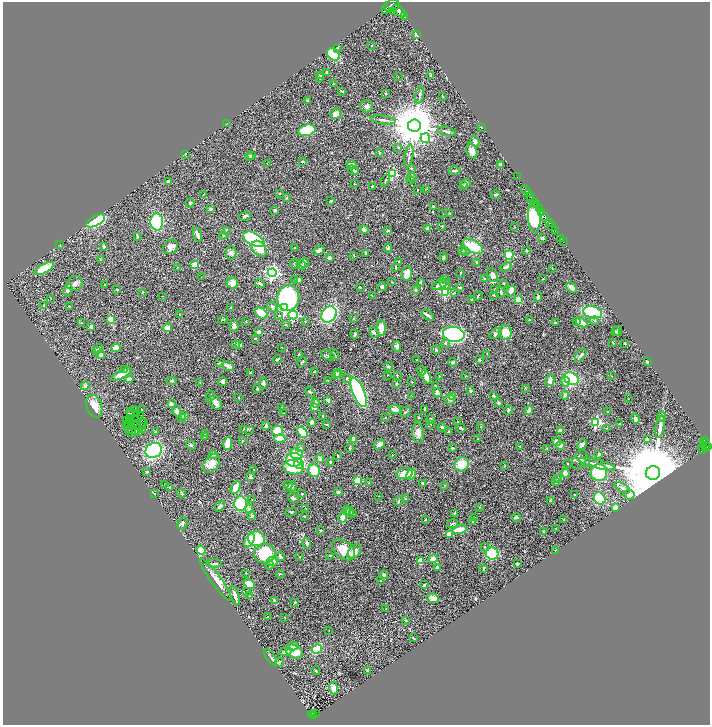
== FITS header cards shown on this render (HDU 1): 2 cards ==
NAXIS1  =                 1415
NAXIS2  =                 1445

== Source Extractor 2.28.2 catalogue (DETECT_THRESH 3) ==
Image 1415 x 1445 px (HDU 1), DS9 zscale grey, zoomed out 1/2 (1 PNG px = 2 x 2 image px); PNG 712 x 727 px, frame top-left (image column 2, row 1445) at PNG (3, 2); each listed source drawn as its Kron ellipse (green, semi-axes under 4 px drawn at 4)
Background 0.656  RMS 0.026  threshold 0.0792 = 3 sigma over >= 5 px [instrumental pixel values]
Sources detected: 525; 36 cannot appear on this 1/2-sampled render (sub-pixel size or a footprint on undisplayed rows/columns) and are neither listed nor drawn; the other 489 listed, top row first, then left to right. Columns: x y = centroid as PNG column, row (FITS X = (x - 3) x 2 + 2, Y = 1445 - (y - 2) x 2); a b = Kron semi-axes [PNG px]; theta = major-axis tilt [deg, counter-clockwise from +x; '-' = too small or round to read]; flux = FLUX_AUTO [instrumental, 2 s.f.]
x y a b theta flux
392 6 8 6 21 4000
385 10 4 3 - 210
399 11 8 4 -39 2300
393 12 2 1 - 200
404 17 2 1 - 24
416 34 4 2 - 9.2
372 46 2 2 - 3.7
337 48 4 3 - 5.3
333 54 7 5 -46 190
327 72 2 2 - 3.6
321 75 4 3 - 7.7
431 75 3 3 - 7
398 77 2 2 - 1.6
320 78 4 3 - 4.6
333 84 2 2 - 4.2
342 91 4 1 - 3.1
386 93 3 2 - 4.6
420 95 9 3 78 9.4
443 96 3 2 - 4.1
308 100 4 2 - 3
367 106 6 6 - 15
336 114 6 5 - 32
383 120 12 3 -9 14
227 123 3 1 - 1.7
414 126 6 6 - 27000
482 128 2 1 - 1.4
307 130 9 5 14 300
447 131 9 3 -15 10
425 138 5 4 - 290
475 141 5 4 - 18
398 147 3 3 - 4.4
472 151 8 5 -72 34
379 153 3 3 - 4.8
185 154 3 1 - 1.8
250 156 3 3 - 15
252 156 3 3 - 16
409 156 11 3 82 12
302 161 3 2 - 3.3
267 163 2 2 - 1.9
500 164 3 3 - 9.7
352 165 5 4 - 31
411 168 2 2 - 5.5
353 170 6 4 -31 11
356 171 4 3 - 4.2
454 171 6 2 1 9.4
393 174 3 3 - 340
412 177 5 3 - 5
517 177 2 1 - 26
385 180 6 2 67 5.9
168 181 4 3 - 9.4
410 181 3 3 - 3
354 184 3 2 - 1.8
466 184 5 3 - 14
372 186 3 2 - 4.7
464 186 4 3 - 4.8
427 189 4 2 - 3.8
525 189 4 2 - 600
418 190 2 2 - 1.8
280 193 3 2 - 3.7
203 194 2 1 - 1.6
529 194 3 2 - 360
496 195 5 3 - 6.4
530 196 2 2 - 190
287 198 3 2 - 3
531 199 2 1 - 43
331 201 3 2 - 4.7
534 202 2 1 - 93
190 203 4 3 - 9
536 205 3 2 - 400
433 206 2 2 - 5.1
211 209 2 2 - 34
539 209 3 2 - 170
275 210 3 3 - 8.2
541 212 4 3 - 390
443 214 2 1 - 1.3
449 214 3 3 - 5.8
245 216 6 3 19 7.8
545 217 4 2 - 130
534 218 15 6 -87 1000
96 221 10 5 28 610
157 222 8 6 -88 390
549 222 2 2 - 210
442 226 3 3 - 4.4
552 226 5 2 - 570
515 227 2 2 - 2
427 228 2 2 - 20
226 230 3 2 - 2.7
364 230 4 3 - 21
388 230 4 2 - 3.5
555 231 3 1 - 130
197 235 7 2 -72 15
223 235 4 4 - 6.2
137 236 3 2 - 6.9
542 238 3 3 - 9.9
560 238 3 1 - 36
254 239 11 6 -29 670
563 242 2 1 - 17
60 244 2 1 - 1.7
104 246 3 2 - 14
473 246 11 6 -29 140
170 247 8 6 42 33
294 248 3 2 - 2.9
388 248 4 4 - 9.5
259 249 9 6 -48 55
319 250 6 4 33 19
462 250 4 3 - 5.2
526 251 2 2 - 4.3
465 252 4 3 - 5.3
231 253 7 5 90 16
365 253 3 2 - 5.9
509 255 5 4 - 210
354 256 3 2 - 2.5
443 257 4 3 - 7.4
329 258 4 3 - 18
100 259 3 2 - 3.1
399 261 2 1 - 2.2
476 262 3 2 - 4.1
304 263 5 3 - 8.8
295 264 5 3 - 6.4
195 265 3 3 - 120
301 265 5 2 - 4.3
177 267 3 2 - 1.8
396 267 4 2 - 4.3
506 267 5 3 - 11
552 268 3 1 - 2
44 269 11 4 29 150
272 273 4 4 - 1300
460 273 3 1 - 3.7
407 274 7 5 80 53
493 275 7 5 -66 26
201 277 2 1 - 1.3
485 279 3 2 - 3
543 279 2 2 - 3.2
295 280 3 2 - 3.3
299 280 4 3 - 6.5
445 280 3 2 - 3.7
392 282 3 2 - 2.3
420 282 3 2 - 4.4
232 283 6 5 - 32
504 283 3 2 - 4.7
75 284 8 7 - 19
260 284 5 3 - 12
439 284 8 3 25 41
445 284 7 3 -39 10
105 285 3 2 - 2.6
360 287 2 2 - 3.9
382 287 4 4 - 11
460 287 3 2 - 5.9
571 288 6 4 -43 22
68 290 6 4 66 19
117 290 3 3 - 4.1
415 290 4 3 - 5.3
495 290 3 3 - 6.2
511 291 5 4 - 32
142 292 4 3 - 4
445 292 3 3 - 400
501 292 6 3 -79 6.9
454 293 3 2 - 2.7
493 295 3 2 - 2.7
163 296 2 2 - 1.7
372 296 3 2 - 1.8
478 296 5 2 - 3.8
538 297 5 3 - 9.1
51 298 2 1 - 1.8
288 298 13 11 83 660
472 299 3 2 - 3.4
518 300 4 3 - 45
44 305 3 3 - 5.4
69 306 3 2 - 3.2
272 307 6 4 -42 8.5
231 308 3 2 - 4.1
285 308 3 3 - 590
592 312 9 6 -15 280
261 313 7 4 -39 110
179 314 3 2 - 3.7
329 314 8 7 - 570
279 315 2 2 - 3.7
293 315 4 4 - 450
427 315 7 2 -35 12
354 318 3 2 - 3.3
110 319 3 3 - 54
223 320 5 2 - 3.6
530 320 3 3 - 3.6
595 320 4 3 - 6.5
246 321 2 2 - 2.8
305 321 2 2 - 2.5
577 321 2 2 - 19
555 322 4 3 - 4.9
581 322 6 3 -30 58
82 323 4 2 - 3.2
285 325 3 2 - 3.1
234 326 6 4 -85 14
91 327 4 3 - 7.6
167 328 4 3 - 50
381 328 7 4 -83 51
618 331 5 3 - 9.2
259 332 3 3 - 23
374 332 6 3 -56 9.9
615 332 3 3 - 3.1
505 333 7 6 - 73
355 334 4 3 - 6.5
454 334 11 7 -7 900
495 334 6 4 39 11
255 338 4 2 - 4.9
613 342 4 2 - 3.7
445 343 5 4 - 8.7
625 343 2 2 - 5.5
236 344 4 3 - 7
240 345 4 3 - 9.9
397 346 5 3 - 18
282 347 2 1 - 1.7
99 348 4 3 - 8
116 348 4 3 - 24
436 350 4 3 - 6.1
97 351 4 3 - 5.2
298 354 3 2 - 2.1
334 354 6 2 -62 3.4
487 354 3 2 - 1.9
101 355 4 4 - 15
328 355 8 3 -24 7.2
581 355 7 4 52 10
277 359 4 2 - 6.3
417 360 2 2 - 3
480 360 3 2 - 6.8
220 362 3 2 - 3.5
302 362 5 3 - 6.2
453 362 4 3 - 9.9
648 362 3 3 - 5.7
228 366 6 3 -29 25
388 366 4 3 - 6.6
125 369 3 2 - 3.9
422 371 5 3 - 19
250 372 3 2 - 3.1
315 372 2 2 - 7.5
339 373 4 3 - 9.2
122 374 11 3 27 47
336 374 5 3 - 9.8
388 375 2 2 - 2
397 375 3 2 - 2.6
439 376 3 2 - 2.7
465 376 3 2 - 2.9
611 376 2 2 - 1.5
426 377 7 3 -68 55
347 378 4 3 - 6.7
129 379 4 3 - 22
571 379 8 6 -28 430
550 380 6 3 79 34
172 381 5 3 - 6.1
223 381 4 4 - 12
328 381 3 2 - 2.3
412 382 2 2 - 3.8
565 382 5 3 - 17
200 383 2 1 - 1.4
263 383 6 4 84 14
397 383 4 3 - 4.9
435 385 3 2 - 2.7
85 386 4 3 - 13
525 388 3 3 - 3.1
257 389 4 2 - 4.8
470 391 4 3 - 8.3
310 392 6 2 -60 3.9
359 392 16 6 -67 890
437 393 4 3 - 21
411 395 2 2 - 1.5
565 395 4 3 - 7.1
210 396 6 3 65 8.3
453 396 3 3 - 44
494 396 4 3 - 5.2
239 398 2 2 - 3.8
449 399 5 5 - 10
628 399 2 1 - 1.5
328 400 2 2 - 52
216 403 8 5 -58 24
315 403 4 4 - 14
498 403 3 3 - 11
171 404 2 2 - 47
94 406 12 7 -70 77
282 408 3 2 - 2.8
314 408 3 3 - 29
395 409 6 4 -8 22
425 409 3 2 - 4.4
135 410 2 1 - 2
141 410 3 2 - 2.7
508 410 5 3 - 9.4
529 410 5 3 - 19
177 411 5 4 - 27
608 411 3 2 - 2.5
131 412 2 1 - 1.4
406 412 6 3 51 7
137 413 2 1 - 2.1
284 413 2 1 - 1.5
130 414 2 1 - 1.6
140 416 2 1 - 1.5
184 416 2 2 - 23
323 416 4 2 - 4.7
419 417 3 2 - 3.3
662 417 5 4 - 8.4
182 418 4 3 - 9.6
386 418 3 2 - 3.6
138 419 4 2 - 0.18
431 419 4 3 - 7.8
635 419 5 2 - 12
126 420 2 1 - 1
131 422 2 1 - 0.51
141 422 2 1 - 2.1
311 422 4 3 - 13
458 422 4 3 - 5.1
596 422 4 4 - 550
129 423 2 1 - 0.33
135 423 2 1 - 1.9
143 423 3 1 - 3.4
620 423 2 2 - 4.1
327 424 3 2 - 3.6
431 424 3 2 - 2.4
126 425 3 1 - 1.4
137 425 3 1 - 0.41
141 426 2 1 - 2.2
266 426 4 3 - 9.8
481 426 2 2 - 1.9
442 427 4 2 - 5.9
660 427 11 4 80 17
461 428 5 2 - 7
606 428 2 2 - 2.1
143 429 3 2 - 4.4
244 429 4 3 - 8.4
129 430 2 1 - 3.5
249 430 4 2 - 3.3
560 430 3 3 - 10
136 431 2 1 - 1.6
139 431 2 1 - 2.2
277 431 6 5 - 130
132 432 2 1 - 1.4
155 432 3 2 - 3.6
302 432 6 4 -47 120
448 432 3 2 - 4.1
418 433 10 6 -85 33
206 434 4 3 - 7.2
204 437 3 2 - 2.3
280 439 5 4 - 76
354 439 4 2 - 38
478 439 3 2 - 2.9
647 440 4 3 - 13
704 440 2 1 - 66
242 441 2 2 - 3.3
557 441 4 3 - 18
705 442 2 2 - 140
228 443 6 4 80 110
379 444 6 4 39 36
582 444 6 3 51 18
191 445 5 3 - 6.1
560 445 4 4 - 22
520 446 2 2 - 1.9
705 446 2 1 - 93
708 446 4 3 - 280
301 447 3 3 - 3.8
350 448 5 2 - 6.5
452 448 3 2 - 7.4
547 448 3 3 - 2.9
703 448 6 3 81 270
154 450 8 7 - 640
213 454 3 3 - 8.6
296 454 6 5 - 50
599 454 3 3 - 7.2
392 455 2 1 - 2.1
338 456 4 2 - 4.9
320 458 4 3 - 20
580 459 10 6 57 22
294 460 8 7 - 400
330 462 3 2 - 5.5
585 462 6 1 -31 4.2
212 463 10 7 55 47
568 463 3 2 - 3.5
299 464 5 5 - 150
461 464 7 7 - 97
597 464 19 3 -14 24
505 466 2 2 - 1.9
293 467 10 7 -12 160
254 470 2 1 - 2.3
314 471 6 6 - 130
146 472 3 3 - 4.4
599 472 8 8 - 360
405 473 8 5 14 61
565 473 4 3 - 33
653 473 7 7 - 96000
411 474 6 4 61 52
251 477 3 2 - 9.6
558 478 4 2 - 6.9
357 481 3 3 - 180
555 481 3 2 - 2.5
369 483 3 2 - 2.4
165 484 2 2 - 2.3
423 484 3 3 - 9.3
288 485 5 3 - 8
445 485 2 2 - 1.8
170 487 2 2 - 15
292 487 6 3 57 7.8
236 488 7 3 62 82
622 488 8 4 -30 18
338 492 2 2 - 49
182 493 4 2 - 4.1
154 494 2 1 - 1.9
302 494 2 2 - 12
575 494 2 1 - 1.3
629 495 5 4 - 29
378 496 3 2 - 2.1
293 498 6 3 -34 8.3
600 498 6 5 - 260
252 499 2 2 - 1.7
406 499 3 3 - 5.4
550 500 4 3 - 3.4
398 501 5 3 - 5.8
240 504 7 6 - 210
220 506 6 3 49 14
479 507 3 2 - 2.6
306 508 2 1 - 1.4
616 508 3 2 - 86
249 509 4 4 - 15
347 510 4 3 - 21
291 512 6 4 21 7
350 512 4 3 - 5.8
454 513 2 2 - 5.9
353 514 2 2 - 2.6
252 516 4 4 - 6.7
304 516 3 2 - 3.3
342 517 5 4 - 33
516 517 4 3 - 16
475 518 3 2 - 2.1
426 519 3 2 - 3.2
564 520 3 3 - 4.1
472 521 3 2 - 4.9
182 523 6 4 72 8
452 524 6 3 14 7.5
556 528 3 2 - 2.3
321 530 4 3 - 4.5
459 530 8 3 10 68
544 531 4 3 - 7.2
449 534 4 3 - 50
256 538 8 7 - 180
249 540 7 4 62 99
307 543 5 4 - 9.4
485 547 4 4 - 5.3
201 550 5 3 - 80
343 550 13 8 -38 86
555 550 2 1 - 2.8
354 552 8 5 54 36
492 553 6 6 - 440
265 554 11 9 11 220
330 555 3 2 - 3.7
281 557 4 2 - 15
300 557 2 2 - 5.4
433 559 5 4 - 26
272 561 5 4 - 43
420 561 3 2 - 85
214 564 8 3 -1 8.1
517 564 2 2 - 8.5
270 565 4 3 - 4.4
437 567 3 3 - 16
483 568 4 2 - 5.1
246 573 2 1 - 2.2
280 574 4 2 - 4
383 575 4 4 - 8.7
216 580 25 5 -54 55
380 581 2 1 - 1.9
249 584 6 4 -39 65
424 585 3 2 - 9.5
247 592 2 2 - 2.4
235 596 9 3 -74 21
250 596 4 1 - 2
433 598 6 4 -11 39
274 600 4 3 - 5.2
295 602 3 2 - 7.3
386 609 2 2 - 1.8
267 617 3 2 - 2.2
284 617 2 1 - 1.3
406 621 3 2 - 3
329 630 2 1 - 1.5
413 638 3 2 - 3.5
294 646 4 4 - 19
317 649 5 4 - 130
285 652 6 3 4 20
294 652 9 6 -28 100
271 657 9 3 -56 9.5
279 662 5 2 - 4.2
316 671 4 2 - 4.5
368 671 3 3 - 5.8
333 688 6 4 -83 34
311 714 4 2 - 71
316 714 2 1 - 6.7
314 715 3 2 - 76
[36 sub-pixel or undisplayed-footprint detections neither listed nor drawn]